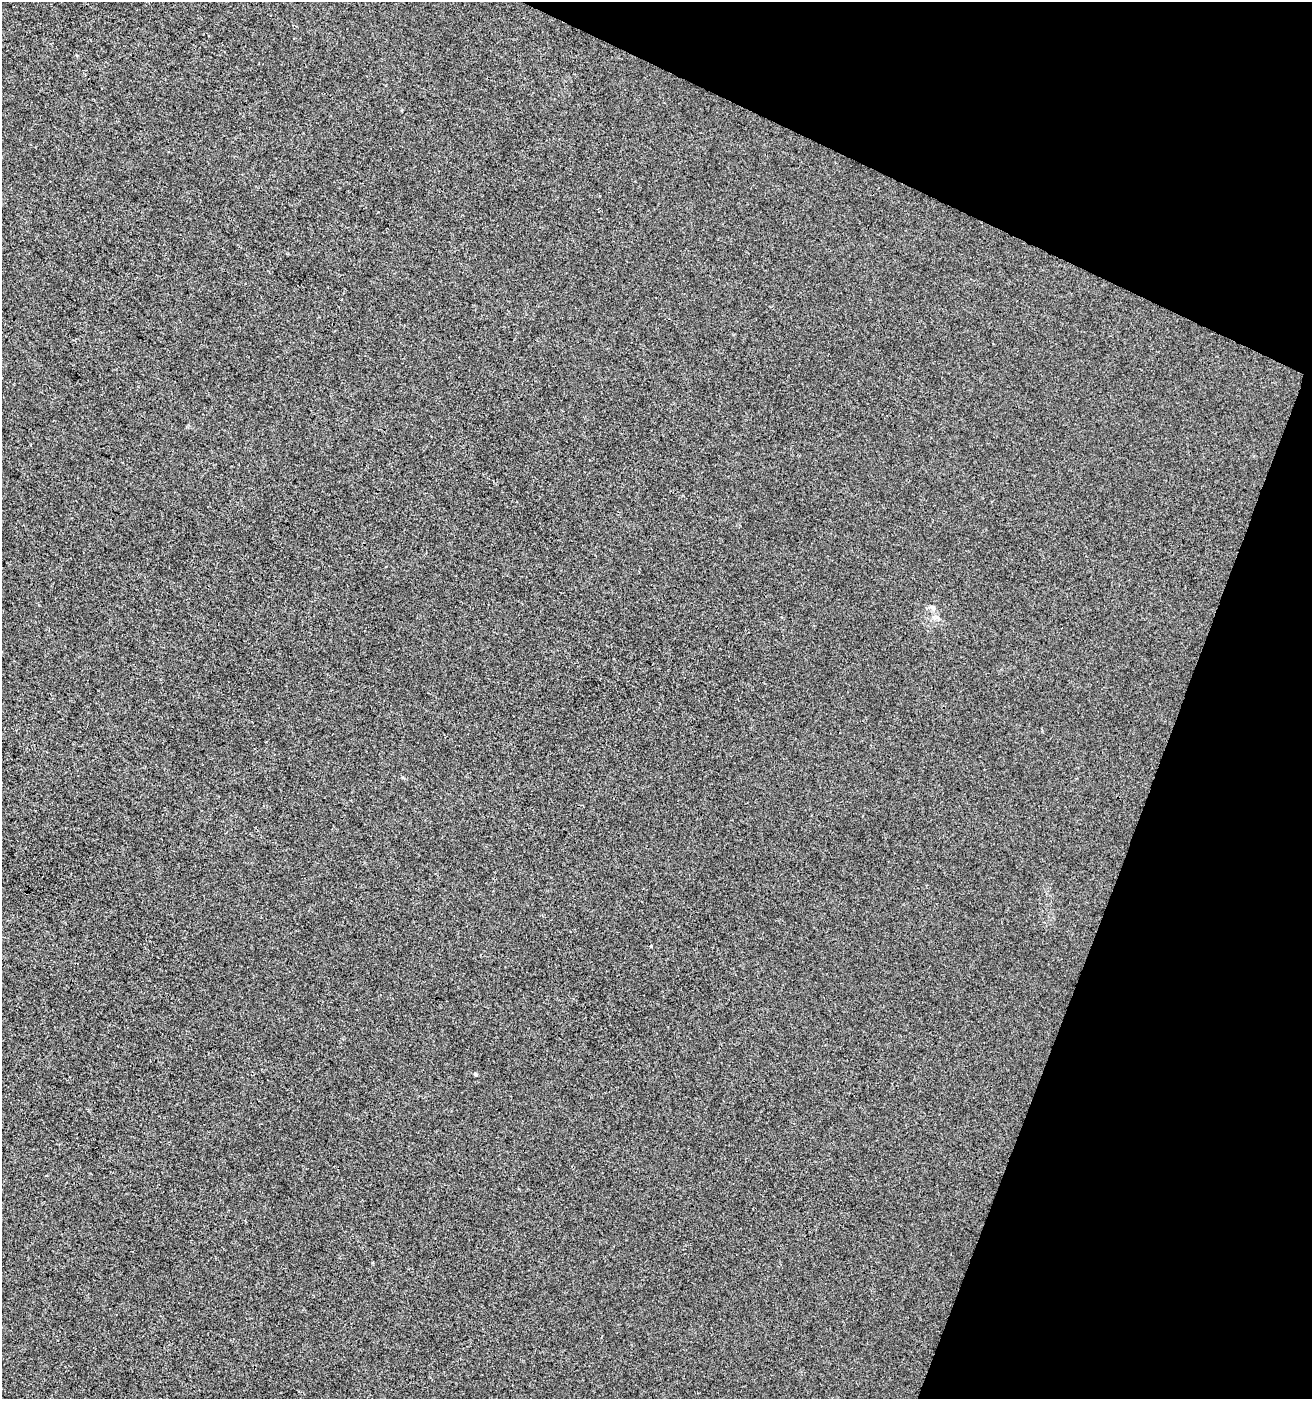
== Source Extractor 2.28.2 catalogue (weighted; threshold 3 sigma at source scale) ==
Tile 8 of 4 x 4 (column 4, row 2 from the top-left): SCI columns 4139-5448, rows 2802-4198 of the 5721 x 5596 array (HDU 1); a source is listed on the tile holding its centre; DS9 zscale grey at full resolution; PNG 1314 x 1401 px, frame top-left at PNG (2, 2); no overlay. Shown black and unused: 19% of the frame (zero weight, under 3 of 4 exposures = <1% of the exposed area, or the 3 px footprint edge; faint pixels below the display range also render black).
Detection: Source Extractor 2.28.2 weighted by HDU 2 'WHT'; one run over the whole footprint, this tile lists its part. Background -5.16e-04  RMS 0.0034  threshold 0.0155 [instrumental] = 3 sigma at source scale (4.5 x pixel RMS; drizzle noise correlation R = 1.50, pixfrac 1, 0.0396/0.0396 arcsec/px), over >= 5 px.
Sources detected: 3; all 3 listed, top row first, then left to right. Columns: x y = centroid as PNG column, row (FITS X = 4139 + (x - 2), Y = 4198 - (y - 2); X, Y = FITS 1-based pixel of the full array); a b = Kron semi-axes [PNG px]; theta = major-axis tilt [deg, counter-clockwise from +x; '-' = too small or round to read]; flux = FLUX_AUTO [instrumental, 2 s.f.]
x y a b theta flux
932 608 9 5 -45 1
651 946 3 3 - 0.49
475 1074 4 4 - 0.58